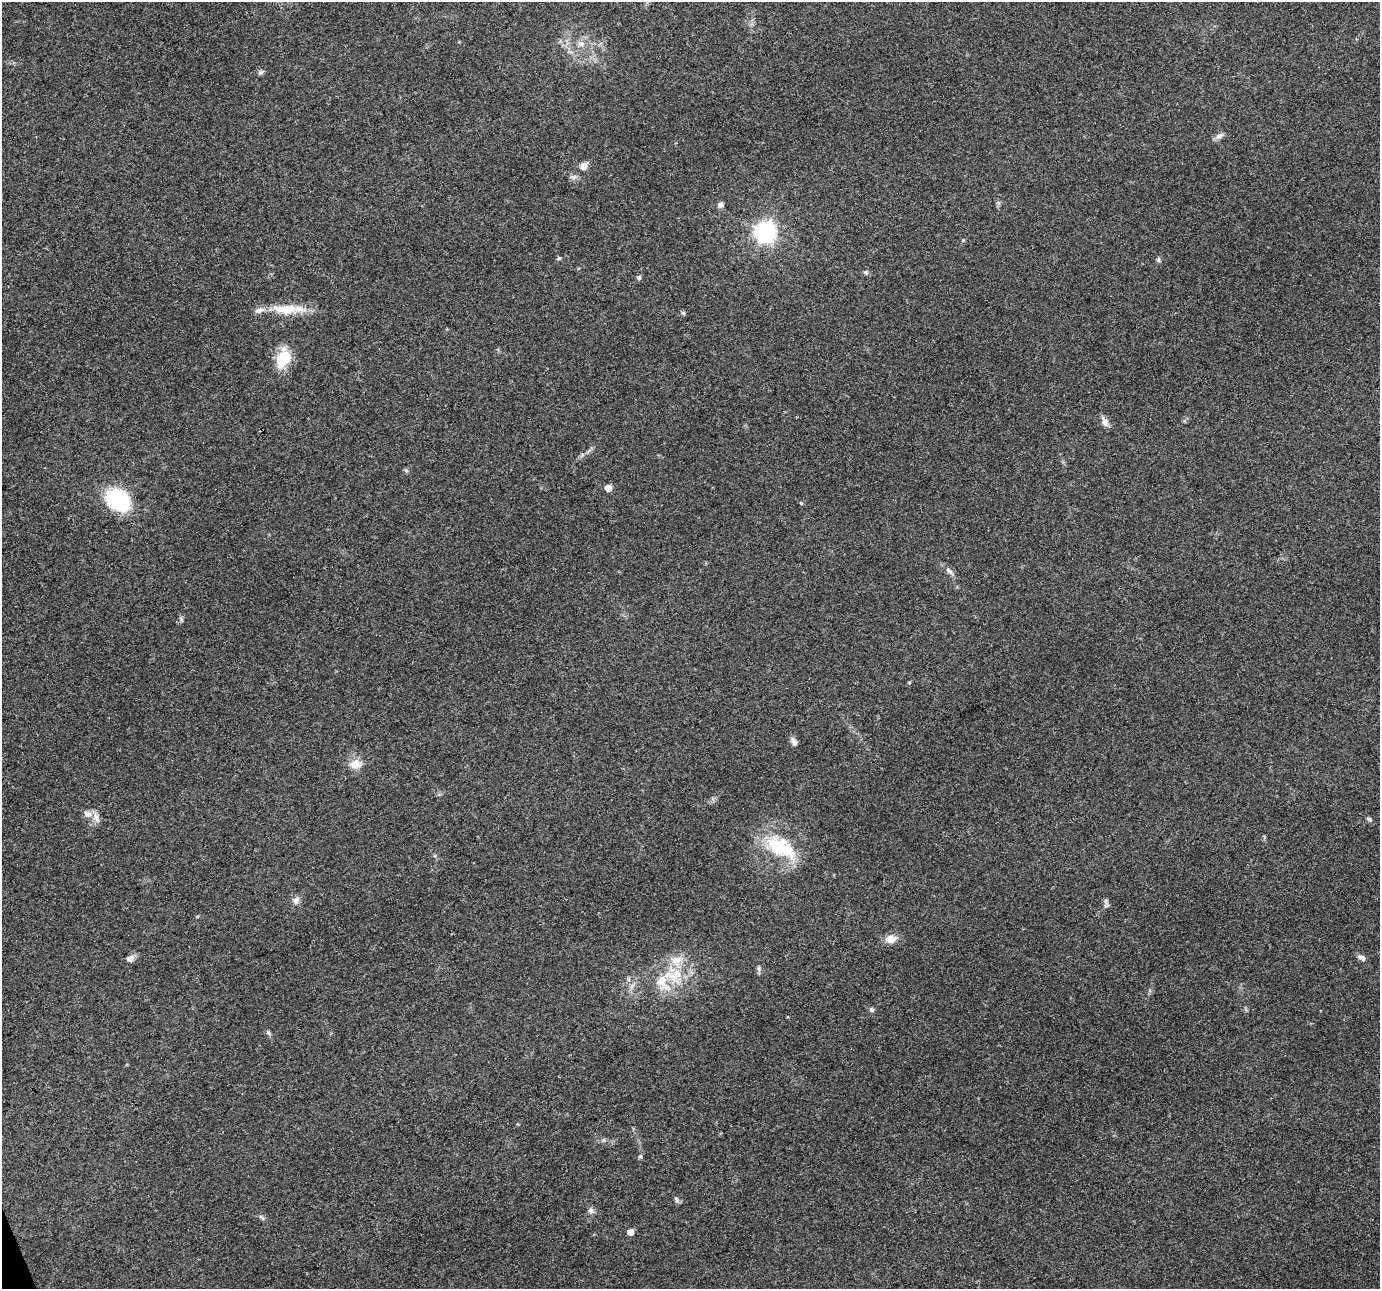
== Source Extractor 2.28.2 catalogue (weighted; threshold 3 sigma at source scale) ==
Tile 7 of 4 x 4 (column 3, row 2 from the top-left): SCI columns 2759-4136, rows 2653-3939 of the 5517 x 5359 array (HDU 1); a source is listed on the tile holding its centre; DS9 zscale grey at full resolution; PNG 1382 x 1291 px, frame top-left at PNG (2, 2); no overlay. Shown black and unused: <1% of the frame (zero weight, under 3 of 4 exposures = <1% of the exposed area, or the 3 px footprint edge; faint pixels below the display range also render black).
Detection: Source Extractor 2.28.2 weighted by HDU 2 'WHT'; one run over the whole footprint, this tile lists its part. Background 0.192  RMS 0.0071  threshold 0.0322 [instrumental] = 3 sigma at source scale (4.5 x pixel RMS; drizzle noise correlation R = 1.50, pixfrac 1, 0.0396/0.0396 arcsec/px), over >= 5 px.
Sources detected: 43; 3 inside a brighter listed object's ellipse — not listed separately; the other 40 listed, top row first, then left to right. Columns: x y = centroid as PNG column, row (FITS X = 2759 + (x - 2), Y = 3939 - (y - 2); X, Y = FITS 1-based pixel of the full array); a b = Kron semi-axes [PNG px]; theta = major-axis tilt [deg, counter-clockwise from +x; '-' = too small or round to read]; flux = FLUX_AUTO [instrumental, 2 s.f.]
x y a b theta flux
581 44 11 7 1 3.9
261 72 7 6 - 1.6
1219 136 12 6 31 3
584 166 10 7 36 4.6
573 177 10 6 2 2.4
720 205 7 7 - 2.6
765 232 8 7 - 390
963 240 6 3 19 0.74
559 258 5 5 - 1
1158 260 6 6 - 1.5
866 272 7 6 - 1.4
639 277 5 4 - 2
286 309 38 13 -2 20
683 313 6 5 - 1.2
283 359 25 16 60 19
1105 421 13 7 -70 4
608 488 5 5 - 9.1
118 500 18 14 -34 82
801 503 6 3 -45 0.75
949 571 16 5 -42 3
181 619 7 4 -72 1.2
794 742 12 6 -65 3
356 764 16 13 8 8.3
88 814 14 9 -17 4.9
1369 819 7 5 -30 1.4
780 847 38 19 -30 43
296 900 10 8 49 3.5
1106 901 8 5 84 1.8
890 939 12 9 6 7.4
130 958 9 7 22 3.7
1362 958 11 6 -28 3
676 960 19 12 29 11
759 968 9 4 -81 1.5
662 981 25 17 -71 18
872 1010 6 6 - 1.6
268 1032 8 4 -60 1.3
640 1156 6 5 - 1.1
676 1199 9 5 -71 1.6
591 1210 8 7 - 2.6
631 1232 5 5 - 5.6
Overlapping masked pixels (flux is a lower limit): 1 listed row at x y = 1105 421